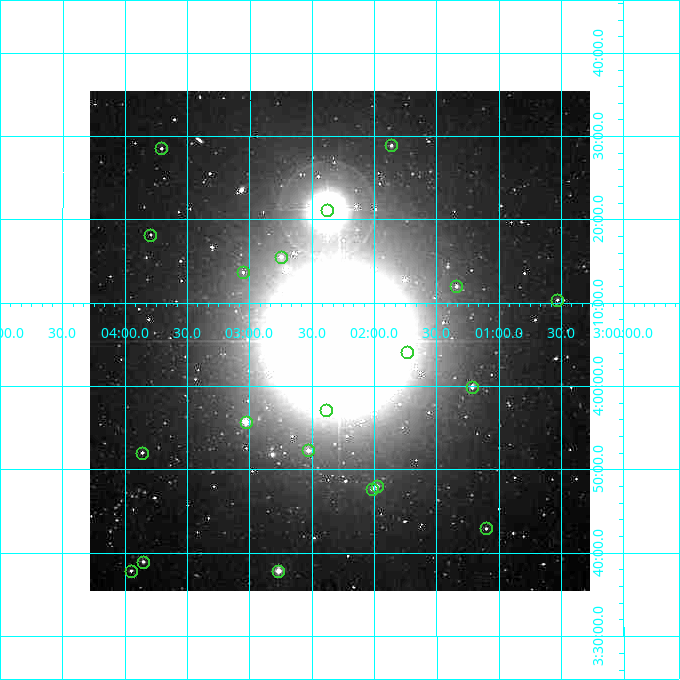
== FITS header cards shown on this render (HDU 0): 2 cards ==
NAXIS1  =                  500
NAXIS2  =                  500

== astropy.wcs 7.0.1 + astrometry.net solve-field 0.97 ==
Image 500 x 500 px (HDU 0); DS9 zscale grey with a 90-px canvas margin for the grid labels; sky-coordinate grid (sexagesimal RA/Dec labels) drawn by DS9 from the SOLVED WCS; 20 Tycho-2 reference stars matched to detected sources circled (green)
Header WCS: none
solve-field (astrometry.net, Tycho-2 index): SOLVED blind (the file carries no WCS)
Solved WCS: RA---TAN-SIP/DEC--TAN-SIP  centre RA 03:02:17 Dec +04:05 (45.57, +4.09 deg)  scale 7.2 arcsec/px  FOV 60.0' x 60.0'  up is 0 deg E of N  parity normal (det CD < 0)
(file carries no celestial WCS; the grid is the blind solution)
Tycho-2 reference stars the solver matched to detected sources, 20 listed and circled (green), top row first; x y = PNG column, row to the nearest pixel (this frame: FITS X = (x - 90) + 1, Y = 500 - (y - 91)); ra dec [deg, ICRS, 3 dp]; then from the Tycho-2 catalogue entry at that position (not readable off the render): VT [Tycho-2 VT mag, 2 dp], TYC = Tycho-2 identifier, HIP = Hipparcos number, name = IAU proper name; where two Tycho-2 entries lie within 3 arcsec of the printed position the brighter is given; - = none
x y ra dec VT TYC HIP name
391 145 45.466 +4.481 11.71 58-260-1 - -
161 148 45.927 +4.475 12.13 58-678-1 - -
327 210 45.594 +4.353 5.59 58-607-1 14143 -
150 235 45.949 +4.303 12.51 58-552-1 - -
281 257 45.687 +4.259 10.76 58-374-1 - -
243 272 45.763 +4.228 11.23 58-439-1 - -
456 286 45.335 +4.199 11.06 58-379-1 - -
557 300 45.133 +4.173 11.52 58-658-1 - -
407 352 45.434 +4.067 10.65 58-429-1 - -
472 387 45.304 +3.998 10.85 58-389-1 - -
326 410 45.596 +3.951 9.66 58-815-1 - -
246 422 45.758 +3.928 9.18 58-337-1 - -
308 450 45.632 +3.871 10.27 58-500-1 - -
142 453 45.965 +3.867 11.41 58-792-1 - -
377 486 45.495 +3.800 10.75 58-369-1 - -
372 489 45.504 +3.794 10.91 58-541-1 - -
486 528 45.276 +3.715 12.18 58-575-1 - -
143 562 45.963 +3.649 11.06 58-688-1 - -
131 571 45.988 +3.631 11.60 58-788-1 - -
278 571 45.692 +3.631 9.32 58-805-1 14174 -